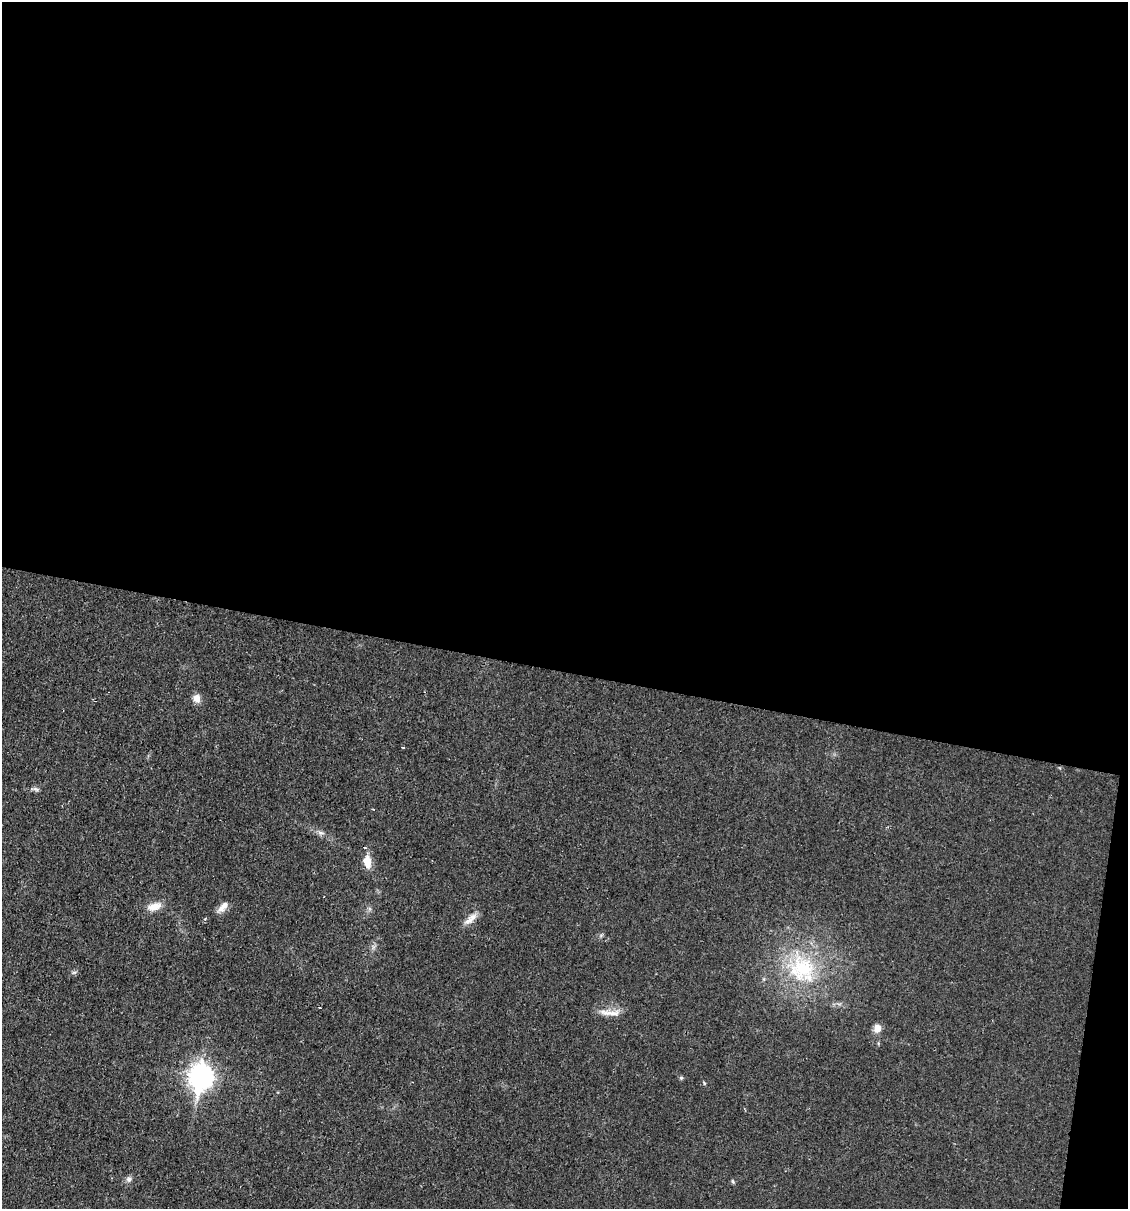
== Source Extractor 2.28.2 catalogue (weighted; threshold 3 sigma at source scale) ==
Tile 4 of 4 x 4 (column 4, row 1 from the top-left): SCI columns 3611-4736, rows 3621-4827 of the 4848 x 4828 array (HDU 1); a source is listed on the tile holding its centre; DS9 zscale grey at full resolution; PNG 1130 x 1211 px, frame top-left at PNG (2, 2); no overlay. Shown black and unused: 57% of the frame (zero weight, under 2 of 3 exposures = <1% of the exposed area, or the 3 px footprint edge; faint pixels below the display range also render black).
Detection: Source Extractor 2.28.2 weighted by HDU 2 'WHT'; one run over the whole footprint, this tile lists its part. Background 0.0329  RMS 0.0049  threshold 0.022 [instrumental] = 3 sigma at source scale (4.5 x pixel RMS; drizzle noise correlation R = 1.50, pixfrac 1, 0.05/0.05 arcsec/px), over >= 5 px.
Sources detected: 15; all 15 listed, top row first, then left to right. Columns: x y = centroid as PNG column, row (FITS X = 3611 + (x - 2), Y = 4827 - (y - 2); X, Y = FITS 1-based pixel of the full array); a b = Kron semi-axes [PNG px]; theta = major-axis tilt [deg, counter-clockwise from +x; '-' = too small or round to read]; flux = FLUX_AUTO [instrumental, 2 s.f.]
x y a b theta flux
197 698 10 9 - 3.3
403 747 3 2 - 1.1
36 789 8 4 -36 0.99
321 833 9 4 -19 1.2
367 862 17 10 -83 6.3
154 906 19 10 17 5.3
223 907 18 7 44 3.4
469 921 15 8 28 3.6
802 969 41 36 -51 42
610 1013 32 7 -2 5.1
877 1028 10 9 - 3.3
201 1077 11 8 83 350
681 1078 5 5 - 0.67
704 1083 6 3 -73 0.48
129 1179 7 7 - 1.4